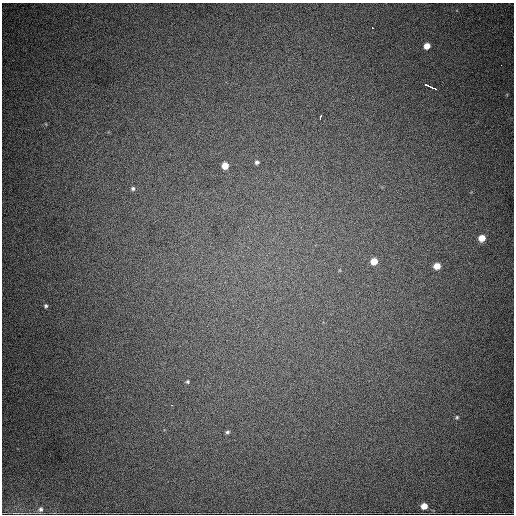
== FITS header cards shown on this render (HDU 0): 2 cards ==
NAXIS1  =                  512
NAXIS2  =                  512

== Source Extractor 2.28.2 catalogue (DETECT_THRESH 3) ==
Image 512 x 512 px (HDU 0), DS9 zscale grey, 1 PNG px = 1 image px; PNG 516 x 516 px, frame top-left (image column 1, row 512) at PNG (2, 3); no overlay
Background 1670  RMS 36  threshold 107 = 3 sigma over >= 5 px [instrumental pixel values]
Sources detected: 18; all 18 listed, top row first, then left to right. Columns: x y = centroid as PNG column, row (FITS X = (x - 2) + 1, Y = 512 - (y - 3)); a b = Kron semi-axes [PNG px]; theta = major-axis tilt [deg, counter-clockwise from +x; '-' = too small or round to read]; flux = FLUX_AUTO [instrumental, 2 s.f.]
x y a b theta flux
372 28 3 2 - 2900
427 46 5 5 - 22000
501 65 2 2 - 2200
431 87 12 3 -23 24000
320 117 6 3 73 7900
257 162 5 4 - 5600
225 166 5 5 - 30000
133 188 5 5 - 5200
482 238 6 5 - 32000
374 261 5 5 - 40000
437 266 5 5 - 31000
46 306 5 4 - 4000
187 382 5 5 - 3600
172 405 3 2 - 3100
457 417 5 5 - 3400
227 432 6 4 17 4400
424 506 6 5 - 26000
40 509 7 7 - 7900